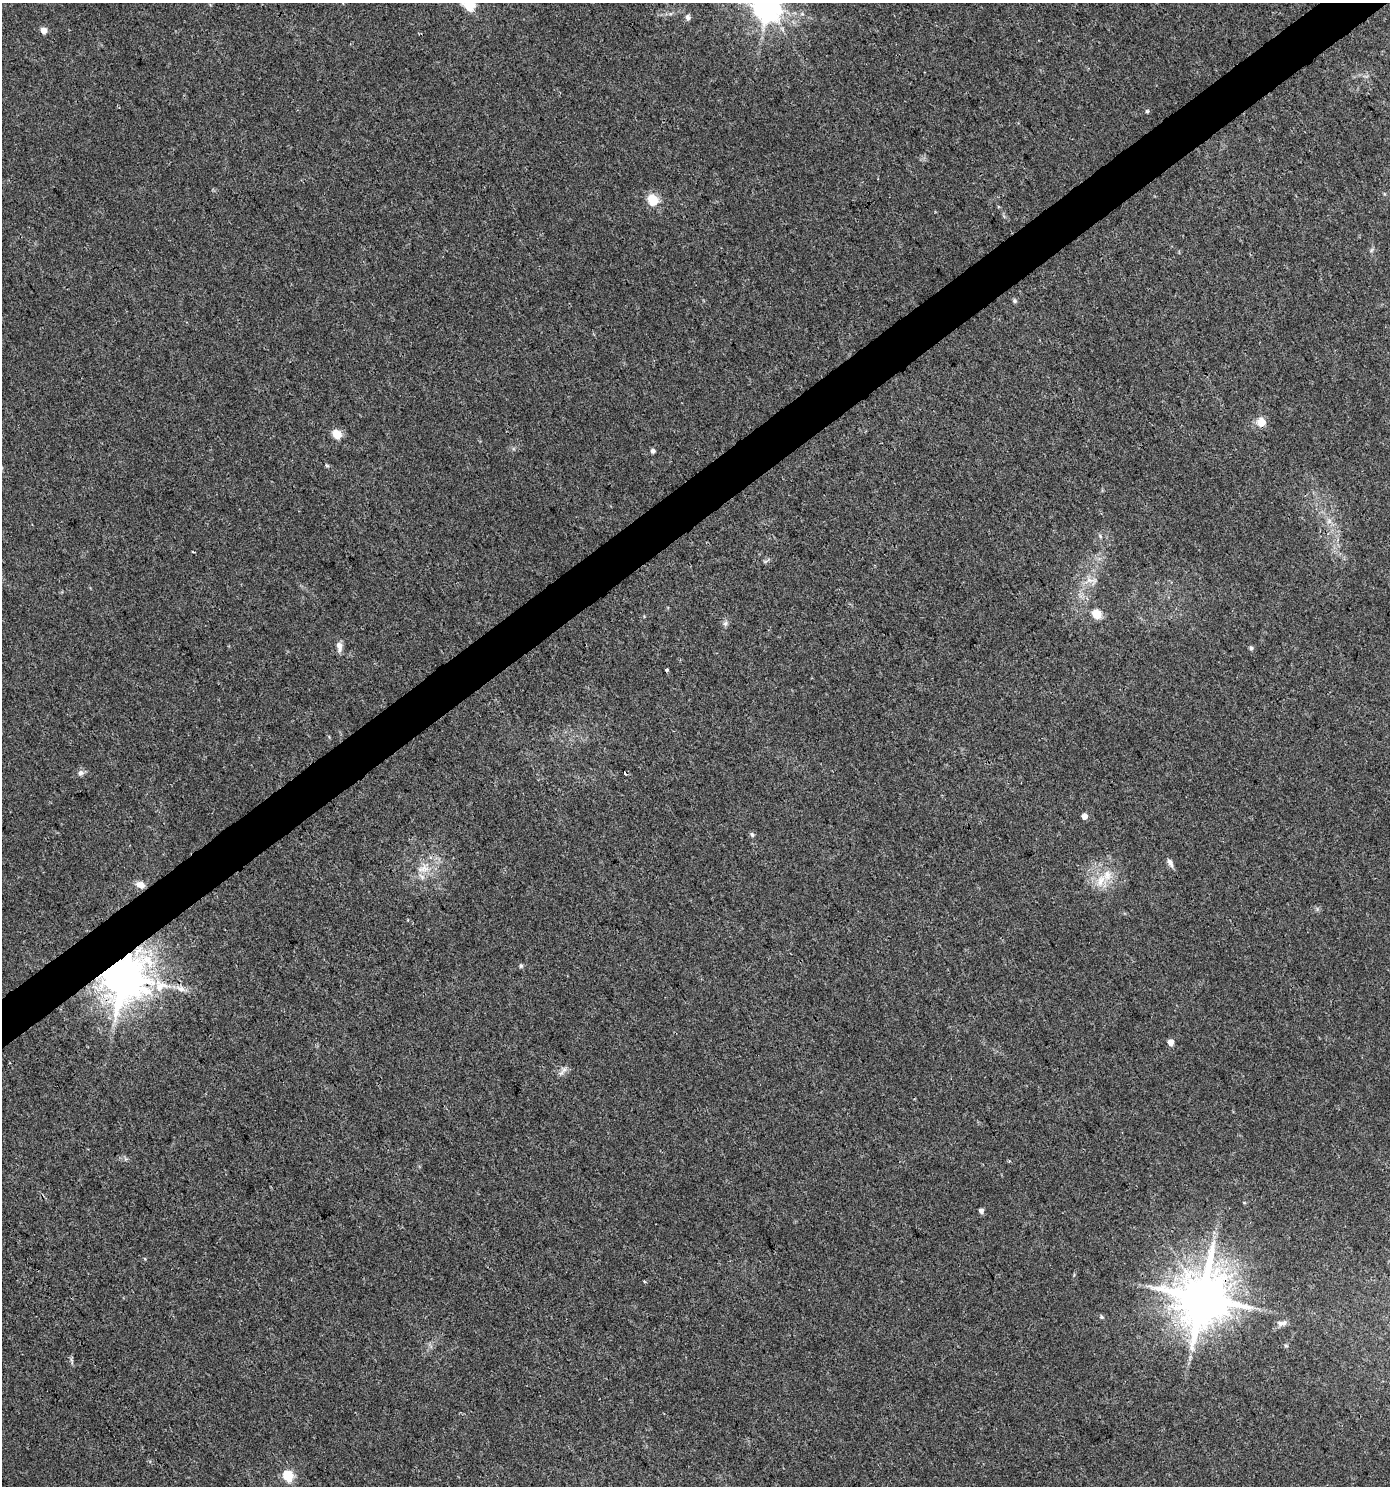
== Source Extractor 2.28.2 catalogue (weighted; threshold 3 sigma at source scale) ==
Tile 10 of 4 x 4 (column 2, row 3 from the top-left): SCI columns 1578-2965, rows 1485-2968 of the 5869 x 5943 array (HDU 1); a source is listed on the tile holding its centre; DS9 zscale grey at full resolution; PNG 1392 x 1488 px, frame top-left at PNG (2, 3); no overlay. Shown black and unused: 3% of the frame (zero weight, under 3 of 4 exposures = <1% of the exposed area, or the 3 px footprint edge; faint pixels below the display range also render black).
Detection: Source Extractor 2.28.2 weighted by HDU 2 'WHT'; one run over the whole footprint, this tile lists its part. Background 0.0333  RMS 0.0033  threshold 0.015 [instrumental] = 3 sigma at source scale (4.5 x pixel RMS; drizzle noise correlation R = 1.50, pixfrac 1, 0.0396/0.0396 arcsec/px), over >= 5 px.
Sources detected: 42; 1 cosmic-ray / hot-pixel residue — not listed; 3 inside a brighter listed object's ellipse — not listed separately; the other 38 listed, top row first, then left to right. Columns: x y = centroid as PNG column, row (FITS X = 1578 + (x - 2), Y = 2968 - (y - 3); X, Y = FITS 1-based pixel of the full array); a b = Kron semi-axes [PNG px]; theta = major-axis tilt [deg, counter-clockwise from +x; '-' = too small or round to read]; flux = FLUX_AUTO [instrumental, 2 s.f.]
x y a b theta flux
469 5 6 6 - 25
767 7 8 8 - 450
688 17 7 6 - 1.1
44 30 5 5 - 3.4
1147 111 5 5 - 0.43
653 199 5 5 - 21
1015 301 6 6 - 0.62
1261 423 6 6 - 6.4
337 434 5 5 - 14
653 451 5 5 - 0.95
327 466 6 4 -19 0.44
1329 521 7 5 47 0.94
1100 536 7 4 -47 0.52
193 551 3 2 - 0.39
1091 580 20 6 -5 2.2
1097 614 5 5 - 16
725 623 8 6 46 0.92
339 646 13 7 -82 2
1251 648 7 5 -80 0.62
667 670 4 3 - 1.1
81 773 8 7 - 1.3
1084 816 5 5 - 2.5
752 835 6 5 - 0.7
1170 863 13 6 -61 1.4
423 869 20 9 10 4.3
1101 881 18 9 69 4.4
140 885 11 8 -18 2.2
521 966 6 4 69 0.5
124 977 12 11 - 1400
160 986 21 18 -5 8.3
1171 1042 5 4 - 3.3
564 1070 12 5 45 1.4
981 1211 5 4 - 1.4
1202 1297 15 13 81 1900
1102 1317 5 4 - 0.47
1280 1323 9 7 -14 1.2
1286 1346 6 4 -1 0.44
288 1476 6 5 - 20
Overlapping masked pixels (flux is a lower limit): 2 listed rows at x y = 124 977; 1202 1297
Isophote crosses this tile's border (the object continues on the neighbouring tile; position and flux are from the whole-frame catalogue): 2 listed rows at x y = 469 5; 767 7